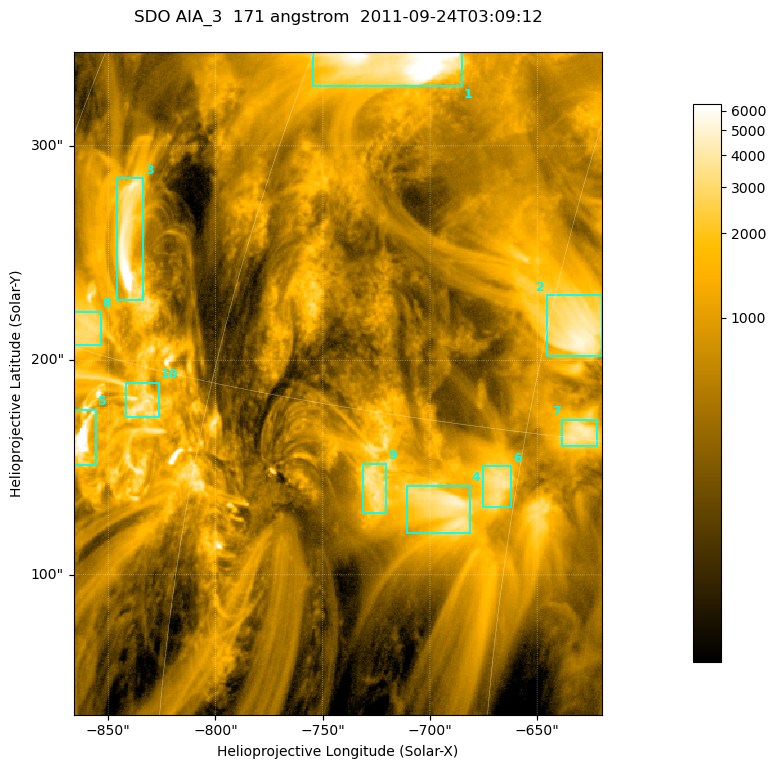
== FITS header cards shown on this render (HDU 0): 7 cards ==
TELESCOP= 'SDO     '           /
INSTRUME= 'AIA_3   '           /
WAVELNTH=                  171 /
WAVEUNIT= 'angstrom'           /
DATE-OBS= '2011-09-24T03:09:12.34' /
CTYPE1  = 'HPLN-TAN'           /
CTYPE2  = 'HPLT-TAN'           /

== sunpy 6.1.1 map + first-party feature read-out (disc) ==
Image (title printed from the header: SDO AIA_3  171 angstrom  2011-09-24T03:09:12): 411 x 515 px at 0.599 arcsec/px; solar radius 956 arcsec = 1595 px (partial field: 2.6% of the solar disc is inside the frame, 100% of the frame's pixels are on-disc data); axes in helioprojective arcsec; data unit not stated in the header (colour bar unlabelled)
Pointing: header CRPIX1/2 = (2051.64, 2049.57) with CRVAL1/2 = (0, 0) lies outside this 411 x 515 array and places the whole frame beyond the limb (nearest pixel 1.41 R_sun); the SolarSoft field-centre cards XCEN/YCEN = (-742.9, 189.2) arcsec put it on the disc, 1315 arcsec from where CRPIX/CRVAL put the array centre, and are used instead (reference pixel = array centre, CRVAL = XCEN/YCEN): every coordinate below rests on XCEN/YCEN
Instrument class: DISC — disc imager (sunpy class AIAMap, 171 A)
Bright regions (active regions / flare kernels): reference = the on-disc median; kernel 3 px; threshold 5 sigma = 2058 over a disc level ~622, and >= 1.15x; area >= 211 px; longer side >= 5 px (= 3 arcsec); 10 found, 10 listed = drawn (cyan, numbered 1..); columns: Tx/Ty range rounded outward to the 2 arcsec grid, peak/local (2 s.f.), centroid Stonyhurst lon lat
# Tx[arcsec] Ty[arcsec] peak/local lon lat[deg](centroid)
1 -756..-684 328..344 14 -55 +25
2 -646..-620 202..232 8.5 -44 +18
3 -846..-834 228..286 15 -68 +18
4 -712..-680 118..142 7.7 -48 +13
5 -866..-856 150..178 26 -67 +13
6 -676..-662 130..152 6.3 -46 +13
7 -640..-622 160..172 7.1 -43 +15
8 -866..-852 206..224 5.4 -69 +16
9 -732..-720 128..152 6.3 -51 +13
10 -842..-826 172..190 6.9 -64 +14